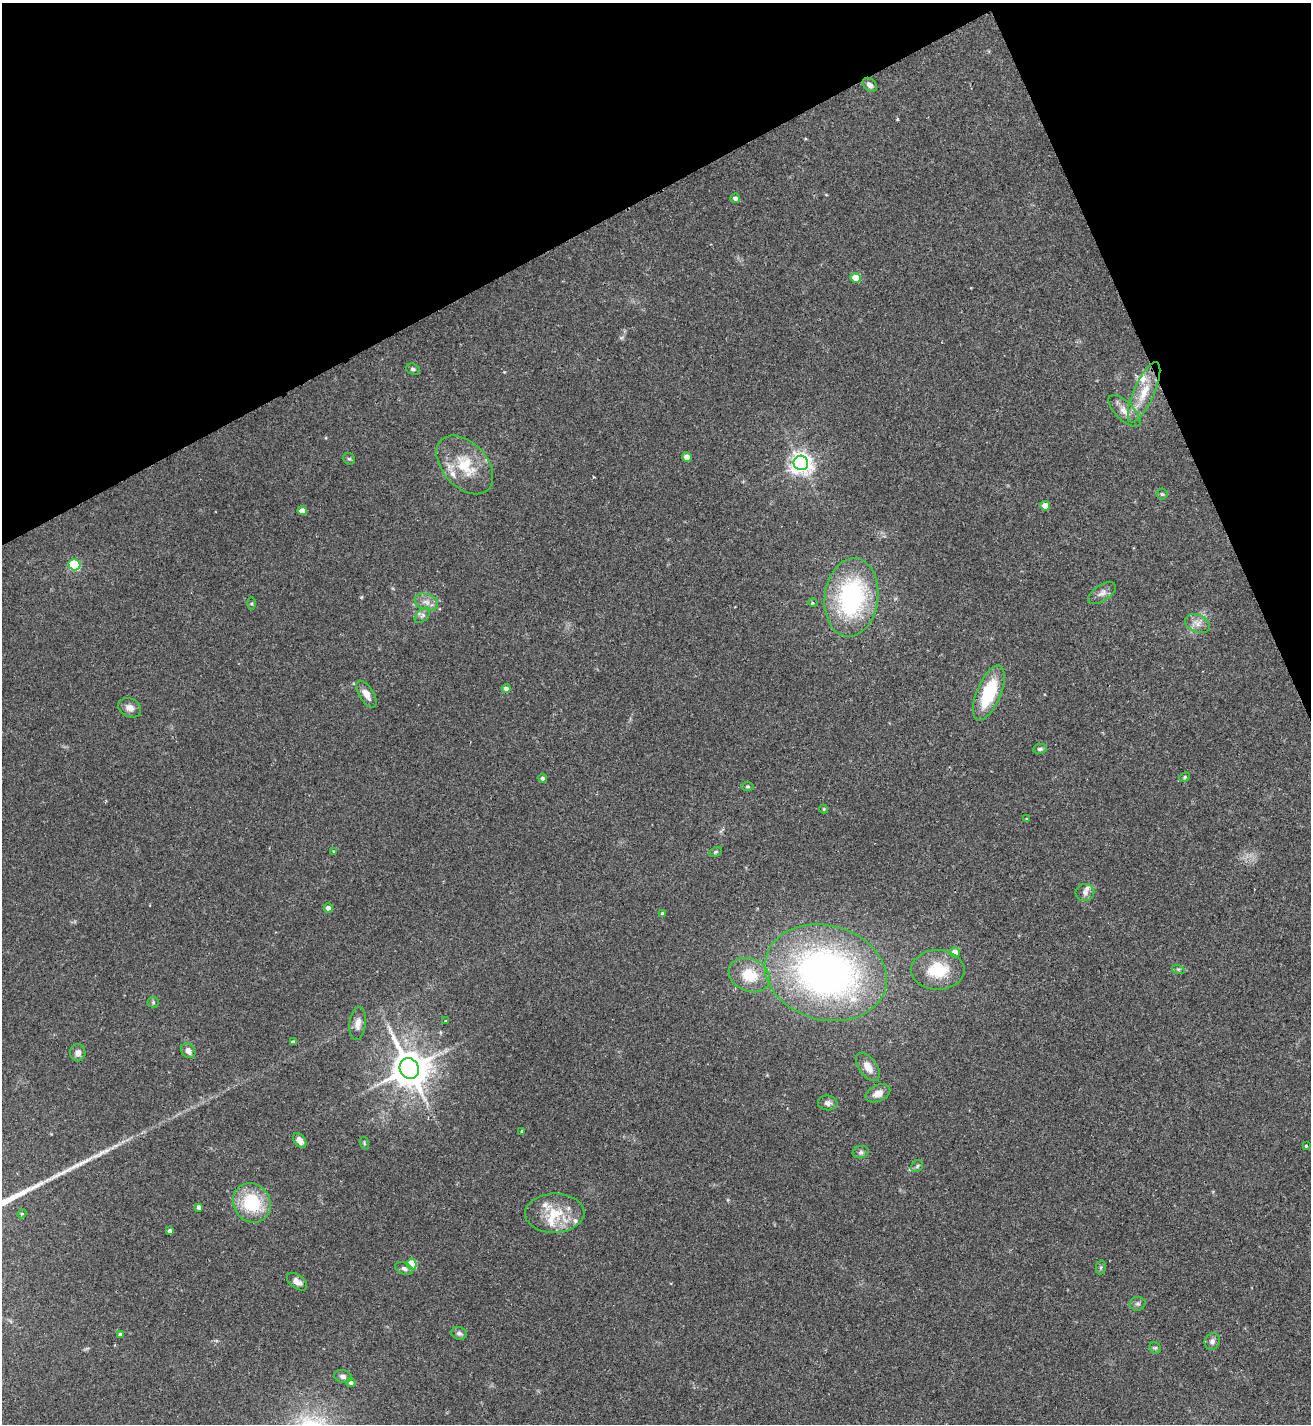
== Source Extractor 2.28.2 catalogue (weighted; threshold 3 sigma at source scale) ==
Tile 3 of 4 x 4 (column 3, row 1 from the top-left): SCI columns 2778-4086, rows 4273-5694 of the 5688 x 5698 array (HDU 1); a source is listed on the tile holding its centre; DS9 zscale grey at full resolution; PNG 1313 x 1426 px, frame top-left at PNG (2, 3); each listed source drawn as its Kron ellipse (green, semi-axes under 4 px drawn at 4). Shown black and unused: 21% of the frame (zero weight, under 2 of 3 exposures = <1% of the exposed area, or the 3 px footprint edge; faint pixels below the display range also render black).
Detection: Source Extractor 2.28.2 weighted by HDU 2 'WHT'; one run over the whole footprint, this tile lists its part. Background 0.0713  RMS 0.0061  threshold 0.0274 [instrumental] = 3 sigma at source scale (4.5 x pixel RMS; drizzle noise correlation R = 1.50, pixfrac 1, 0.05/0.05 arcsec/px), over >= 5 px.
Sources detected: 79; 1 long thin detection or spike segment (spike, bleed or trail) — neither listed nor drawn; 5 inside a brighter listed object's ellipse — not listed separately; the other 73 listed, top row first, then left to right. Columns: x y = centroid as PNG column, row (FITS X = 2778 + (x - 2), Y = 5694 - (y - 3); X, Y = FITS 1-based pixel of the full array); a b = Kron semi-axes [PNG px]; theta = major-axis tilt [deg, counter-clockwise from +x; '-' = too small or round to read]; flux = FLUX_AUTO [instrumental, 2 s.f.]
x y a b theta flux
870 85 8 6 -42 2.5
735 198 5 4 - 1.7
856 278 5 4 - 12
413 369 7 5 -18 1.5
1144 392 32 10 66 14
1125 411 20 9 -45 5.8
687 457 5 4 - 6.1
349 459 6 5 - 1.1
801 463 7 7 - 420
465 465 34 22 -48 23
1162 494 6 5 - 0.89
1045 506 5 4 - 7.6
302 511 5 4 - 5.1
74 565 6 5 - 48
1102 593 16 8 35 3.4
851 597 39 26 82 81
426 602 12 7 -19 4.2
252 603 6 3 90 0.77
813 603 4 3 - 0.68
422 615 9 5 45 2
1197 623 13 8 -24 4.2
506 689 4 4 - 2.8
989 693 29 12 67 33
366 694 15 7 -58 5
130 708 12 9 -27 4
1040 749 7 5 9 1.4
1184 777 5 4 - 0.84
542 778 4 4 - 1.3
748 787 6 3 -1 0.74
824 809 4 4 - 0.67
1026 819 4 3 - 0.45
334 851 4 4 - 0.61
715 852 7 4 27 1
1085 892 9 8 - 2.7
328 908 4 4 - 2.9
662 913 4 4 - 0.97
955 952 5 5 - 7.2
1178 969 6 4 -18 0.85
938 970 27 20 -1 23
826 973 62 47 -15 240
749 975 21 16 -23 16
153 1002 5 5 - 0.86
445 1021 3 2 - 0.43
358 1024 16 8 82 4.2
293 1042 4 3 - 1.4
188 1051 8 6 -46 3.5
78 1053 8 7 - 3
868 1067 16 9 -55 5.9
409 1068 10 9 - 1700
878 1093 13 8 24 4.4
828 1103 9 7 -7 2.4
522 1131 4 3 - 0.86
300 1140 8 5 -54 3.1
364 1143 6 3 -72 0.68
1306 1146 3 3 - 0.6
861 1152 8 6 13 1.5
917 1166 7 5 48 1
252 1203 20 18 -54 30
199 1207 4 4 - 2.1
555 1213 29 19 2 19
22 1214 4 4 - 0.71
170 1231 4 3 - 1.8
412 1264 5 5 - 24
1101 1267 7 5 79 0.95
404 1268 9 6 -22 2
297 1282 11 6 -37 3.5
1138 1304 8 7 - 1.6
459 1333 8 6 -16 1.9
120 1334 4 4 - 1.2
1212 1341 8 7 - 2.4
1155 1348 6 5 - 1.1
343 1376 9 6 -12 2.1
351 1383 5 4 - 1.9